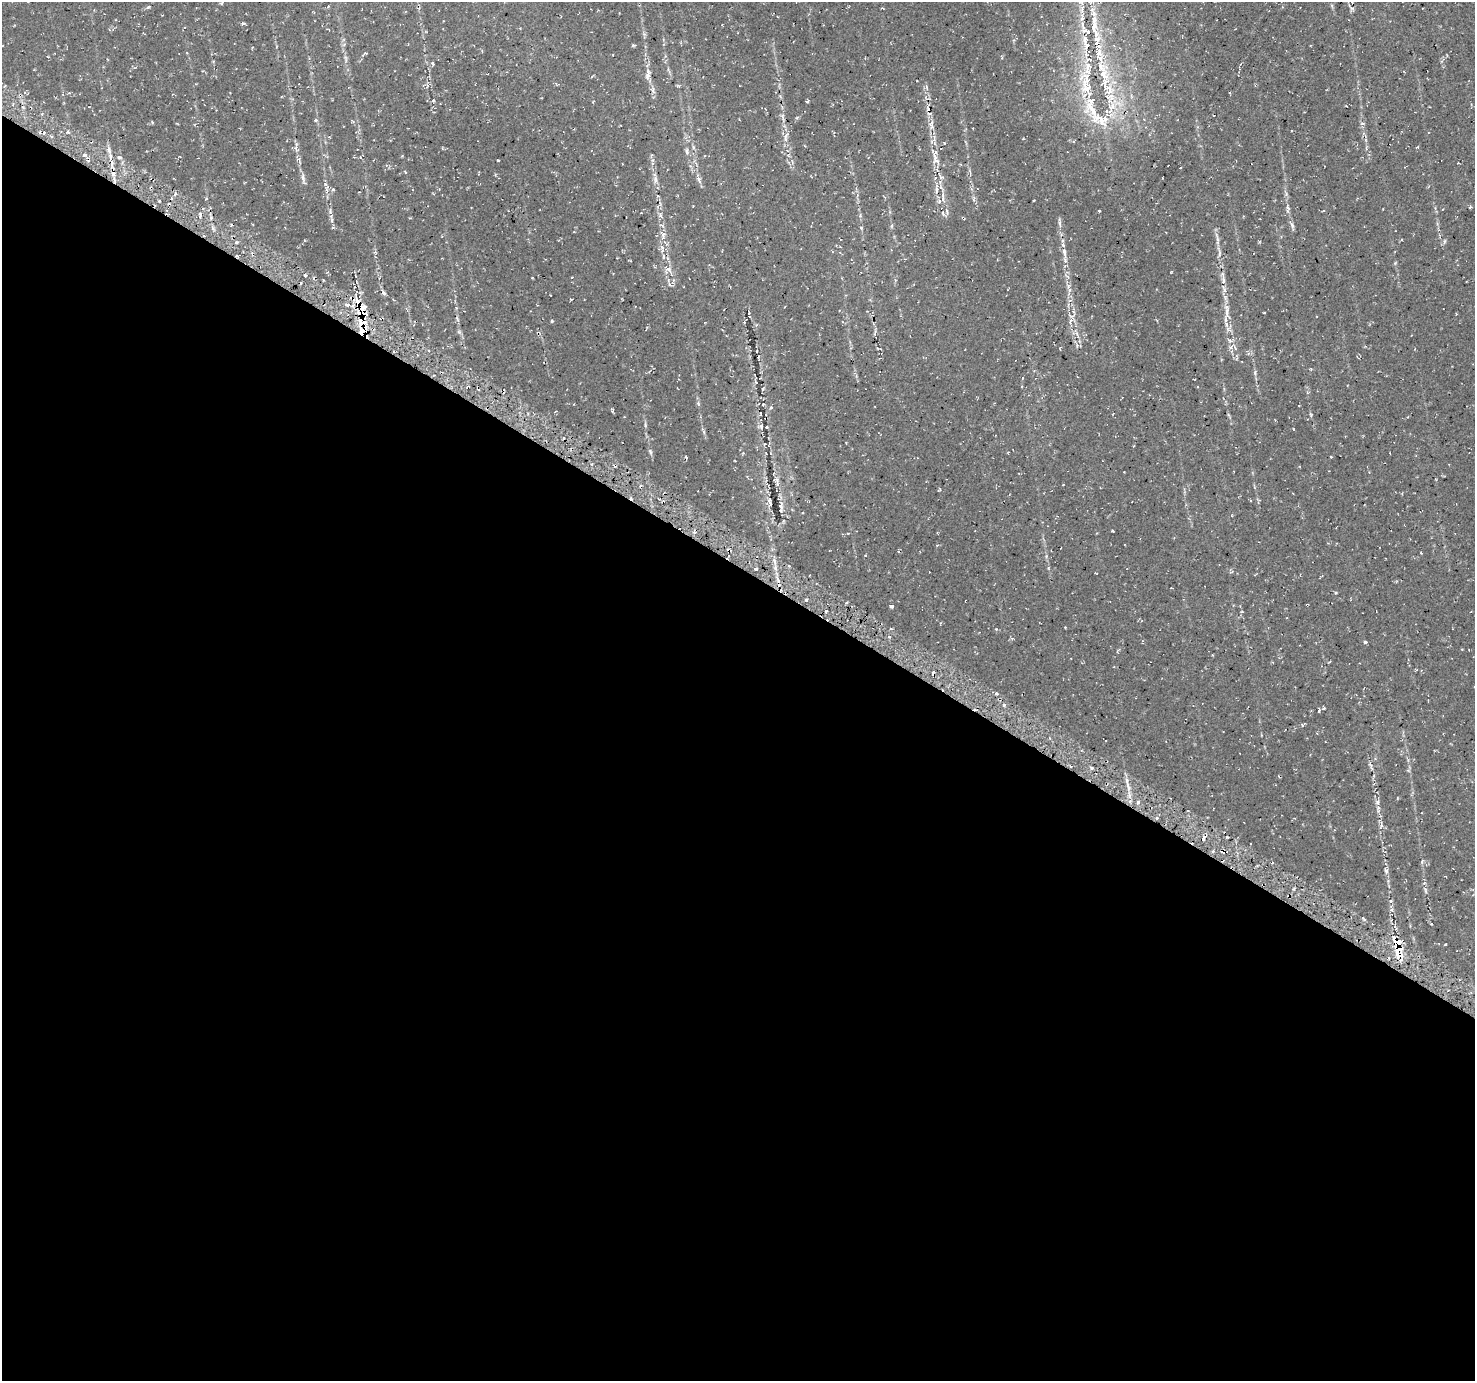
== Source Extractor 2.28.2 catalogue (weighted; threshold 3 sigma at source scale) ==
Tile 14 of 4 x 4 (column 2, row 4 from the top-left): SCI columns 1488-2960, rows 216-1594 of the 5938 x 6020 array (HDU 1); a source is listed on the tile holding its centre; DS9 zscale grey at full resolution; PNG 1477 x 1383 px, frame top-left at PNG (2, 2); no overlay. Shown black and unused: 59% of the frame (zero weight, under 2 of 3 exposures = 2% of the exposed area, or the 3 px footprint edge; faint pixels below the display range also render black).
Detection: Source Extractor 2.28.2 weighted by HDU 2 'WHT'; one run over the whole footprint, this tile lists its part. Background 0.00342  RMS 0.003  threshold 0.0137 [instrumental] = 3 sigma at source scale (4.5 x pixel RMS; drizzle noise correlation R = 1.50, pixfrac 1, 0.0396/0.0396 arcsec/px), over >= 5 px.
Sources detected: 157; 9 cosmic-ray / hot-pixel residue — not listed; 20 inside a brighter listed object's ellipse — not listed separately; the other 128 listed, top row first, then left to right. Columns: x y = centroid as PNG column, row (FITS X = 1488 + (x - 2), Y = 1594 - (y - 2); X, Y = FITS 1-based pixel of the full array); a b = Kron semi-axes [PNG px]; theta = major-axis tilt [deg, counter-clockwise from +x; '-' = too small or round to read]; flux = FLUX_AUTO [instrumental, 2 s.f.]
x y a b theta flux
221 3 5 3 - 0.37
1081 3 10 3 -50 0.54
147 7 5 4 - 0.45
1352 8 6 4 -1 0.5
1082 18 8 4 57 0.84
184 27 4 3 - 0.29
1094 27 41 10 -82 9.4
1085 39 17 8 86 2.6
632 45 5 3 - 0.32
364 54 8 4 38 0.58
346 58 7 4 -71 0.52
1088 66 10 9 - 2.3
648 74 16 6 84 1.8
1103 74 18 13 80 5
653 90 9 4 90 0.86
1108 91 22 12 45 5.2
433 100 5 3 - 0.3
807 101 5 3 - 0.31
1092 109 35 21 -53 12
315 120 4 3 - 0.62
1362 123 6 4 5 0.49
931 124 16 6 85 1.7
786 137 16 5 81 1.5
1023 139 4 2 - 0.24
693 147 6 4 -72 0.43
296 148 9 4 -78 0.75
687 151 9 5 -82 0.69
935 152 10 4 61 0.89
85 155 4 3 - 0.48
705 156 3 2 - 0.26
119 157 5 4 - 0.57
498 160 3 2 - 0.38
936 160 10 6 -7 1.1
113 174 5 4 - 0.57
941 177 8 4 -36 0.62
303 178 11 5 -87 0.94
699 179 12 5 -64 1.1
655 180 11 6 -83 1.1
333 190 5 3 - 0.35
936 190 12 4 90 1.2
175 194 5 3 - 0.5
206 198 5 3 - 0.27
943 199 8 4 89 0.75
1288 207 9 4 -46 0.66
1470 207 5 3 - 0.29
1099 211 3 2 - 0.34
200 213 4 3 - 0.93
943 213 9 4 -64 0.73
660 215 7 5 -87 0.78
332 220 6 4 90 0.49
1060 223 8 4 -81 0.65
1292 225 12 4 -61 0.79
891 226 6 4 89 0.39
861 228 5 4 - 0.32
663 235 14 7 -83 1.9
1217 237 18 3 -77 1.3
1444 241 6 4 70 0.55
662 249 12 5 83 1.3
1064 253 17 5 -80 1.9
668 269 11 7 -18 1.4
305 275 3 3 - 0.54
572 277 3 2 - 0.2
1223 280 10 5 -85 1.2
1068 286 6 4 20 0.43
384 293 7 5 -45 0.56
358 301 15 8 -48 3
346 305 6 3 -43 0.67
1073 311 5 4 - 0.45
1227 313 22 7 -83 3.2
1071 316 7 3 5 0.5
552 321 3 3 - 0.49
362 322 18 10 84 5.5
875 333 8 3 78 0.43
1077 335 13 3 -67 0.78
1077 346 6 3 -75 0.42
1232 347 11 7 12 1.3
757 351 2 2 - 0.23
1255 373 8 4 -90 0.54
698 403 6 4 -73 0.45
763 404 3 2 - 0.25
771 407 4 3 - 0.53
761 414 3 2 - 0.25
1311 415 6 3 -72 0.34
645 425 6 3 -73 0.37
761 426 7 4 -85 0.67
766 427 3 2 - 0.38
1293 429 4 2 - 0.21
704 432 6 4 -73 0.41
846 443 3 2 - 0.21
650 451 8 4 -63 0.51
743 453 4 4 - 0.26
686 457 5 2 - 0.26
1331 457 2 2 - 0.27
1124 472 2 2 - 0.18
774 480 7 4 0 0.43
769 500 9 4 84 0.72
781 506 11 7 82 0.9
1421 553 2 2 - 0.21
865 555 4 2 - 0.2
789 566 4 3 - 0.39
755 569 4 3 - 0.67
1336 593 4 3 - 0.28
806 600 3 3 - 0.51
846 603 4 3 - 0.35
1307 604 3 2 - 0.2
891 606 4 3 - 2.8
891 629 4 2 - 0.32
996 629 4 4 - 0.31
889 637 4 3 - 0.35
1365 642 4 3 - 0.47
1212 655 3 2 - 0.23
996 693 4 3 - 0.45
1319 710 5 3 - 0.35
1092 768 5 3 - 0.43
1138 802 3 3 - 5.8
1378 802 7 6 - 0.95
1381 825 12 3 -86 0.88
1226 837 3 2 - 0.36
1203 839 7 3 79 0.8
1213 851 5 3 - 0.41
1422 861 7 3 70 0.36
1386 871 7 5 -70 0.73
1425 890 8 3 -71 0.47
1391 901 5 5 - 0.45
1363 918 6 3 -56 0.5
1397 941 10 5 -22 1.6
1445 945 3 2 - 0.21
1399 949 16 6 50 3.7
Overlapping masked pixels (flux is a lower limit): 4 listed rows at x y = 358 301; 362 322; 1397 941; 1399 949
Isophote crosses this tile's border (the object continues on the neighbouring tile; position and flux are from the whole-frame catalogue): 2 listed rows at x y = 1081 3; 1094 27
Unlisted compact peaks at least as high as the median listed source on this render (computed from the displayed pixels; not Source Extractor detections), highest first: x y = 243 23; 68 132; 1112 531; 330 212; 325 184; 231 225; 775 568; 1395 263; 432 63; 1003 705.